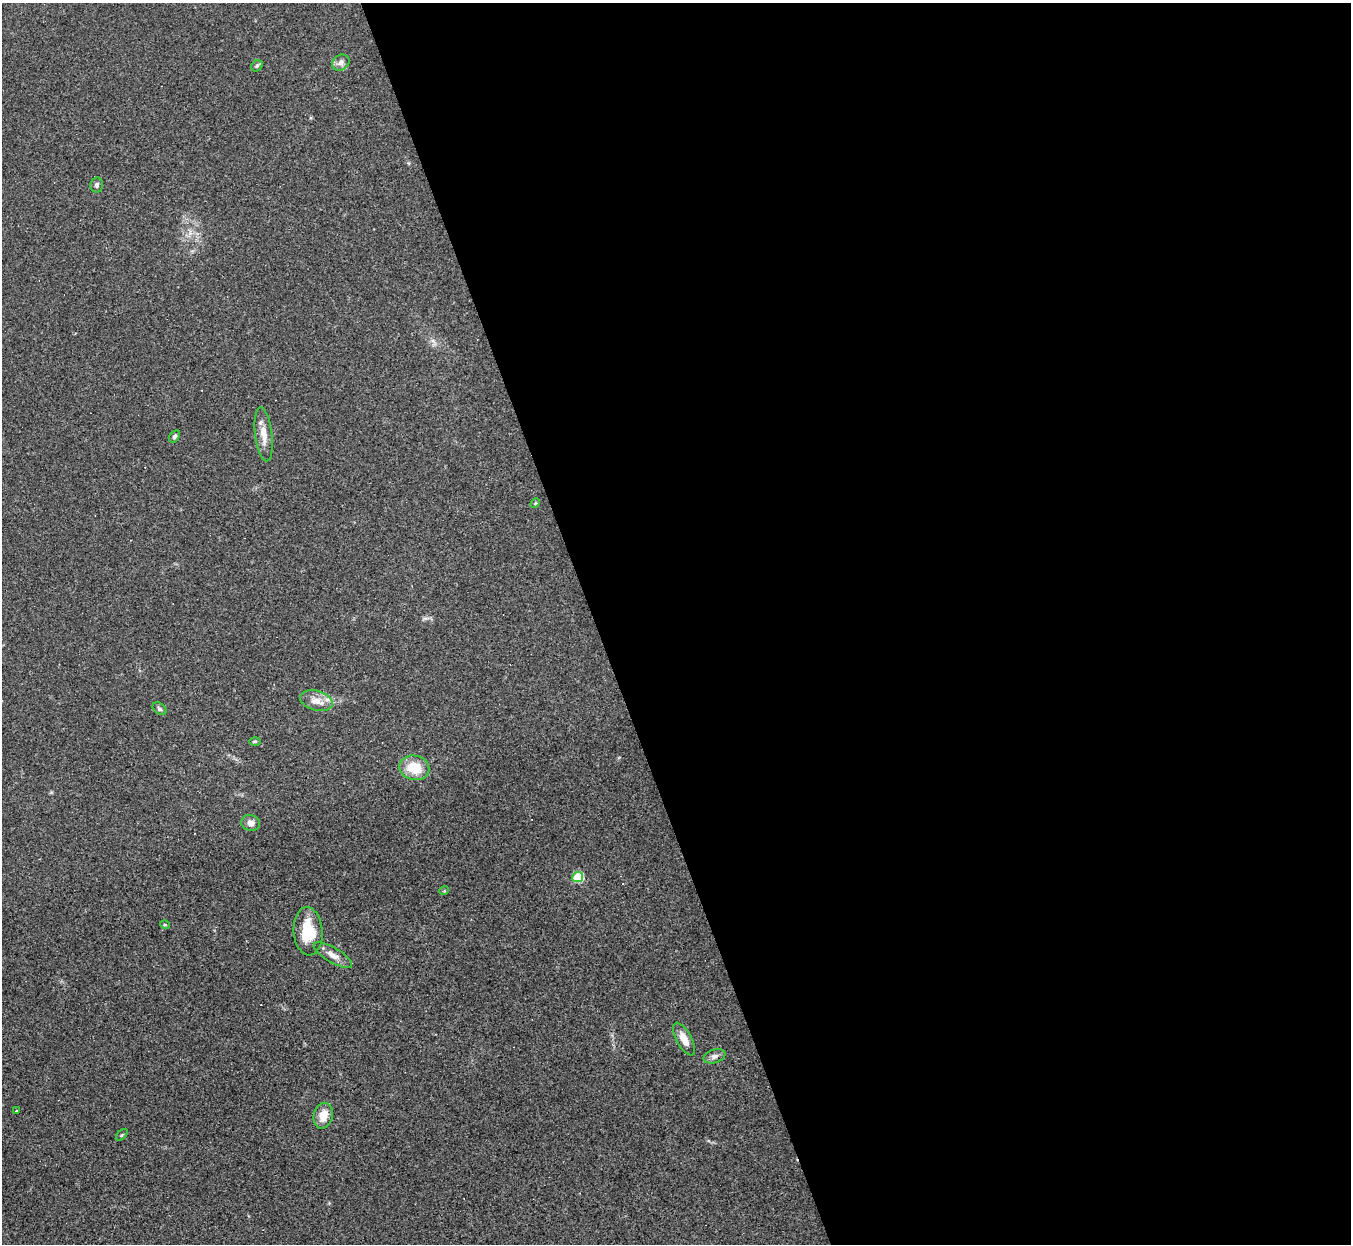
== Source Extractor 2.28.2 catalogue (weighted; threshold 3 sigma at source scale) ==
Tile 8 of 4 x 4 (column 4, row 2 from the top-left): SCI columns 4049-5397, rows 2754-3995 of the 5397 x 5383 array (HDU 1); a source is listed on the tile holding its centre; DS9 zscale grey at full resolution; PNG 1353 x 1246 px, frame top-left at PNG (2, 3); each listed source drawn as its Kron ellipse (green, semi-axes under 4 px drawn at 4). Shown black and unused: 56% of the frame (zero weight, under 2 of 3 exposures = <1% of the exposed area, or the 3 px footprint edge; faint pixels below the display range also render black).
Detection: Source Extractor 2.28.2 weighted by HDU 2 'WHT'; one run over the whole footprint, this tile lists its part. Background 0.0637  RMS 0.0069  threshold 0.0311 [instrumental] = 3 sigma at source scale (4.5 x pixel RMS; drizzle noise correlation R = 1.50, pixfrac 1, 0.05/0.05 arcsec/px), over >= 5 px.
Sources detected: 25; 4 cosmic-ray / hot-pixel residue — neither listed nor drawn; the other 21 listed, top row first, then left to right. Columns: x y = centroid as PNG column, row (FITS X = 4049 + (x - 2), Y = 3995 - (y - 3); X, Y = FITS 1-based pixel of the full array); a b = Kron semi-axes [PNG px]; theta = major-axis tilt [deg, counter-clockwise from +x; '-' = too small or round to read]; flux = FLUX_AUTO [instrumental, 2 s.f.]
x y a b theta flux
341 63 9 7 33 3
257 66 6 5 - 1.2
97 185 7 6 - 1.7
264 434 27 8 -83 8.2
175 436 6 5 - 1.4
535 503 5 4 - 0.78
316 701 17 10 -17 7.5
159 709 8 5 -40 1.6
255 741 5 3 - 0.74
414 768 15 12 -13 17
251 823 9 8 - 3.6
578 877 5 5 - 38
444 891 5 3 - 0.6
165 925 5 3 - 0.65
308 931 24 14 -85 23
333 955 22 7 -30 5.4
684 1039 18 7 -60 7.5
714 1056 11 6 18 2.7
17 1111 3 3 - 1
323 1116 13 9 76 9.7
122 1135 7 3 45 0.79